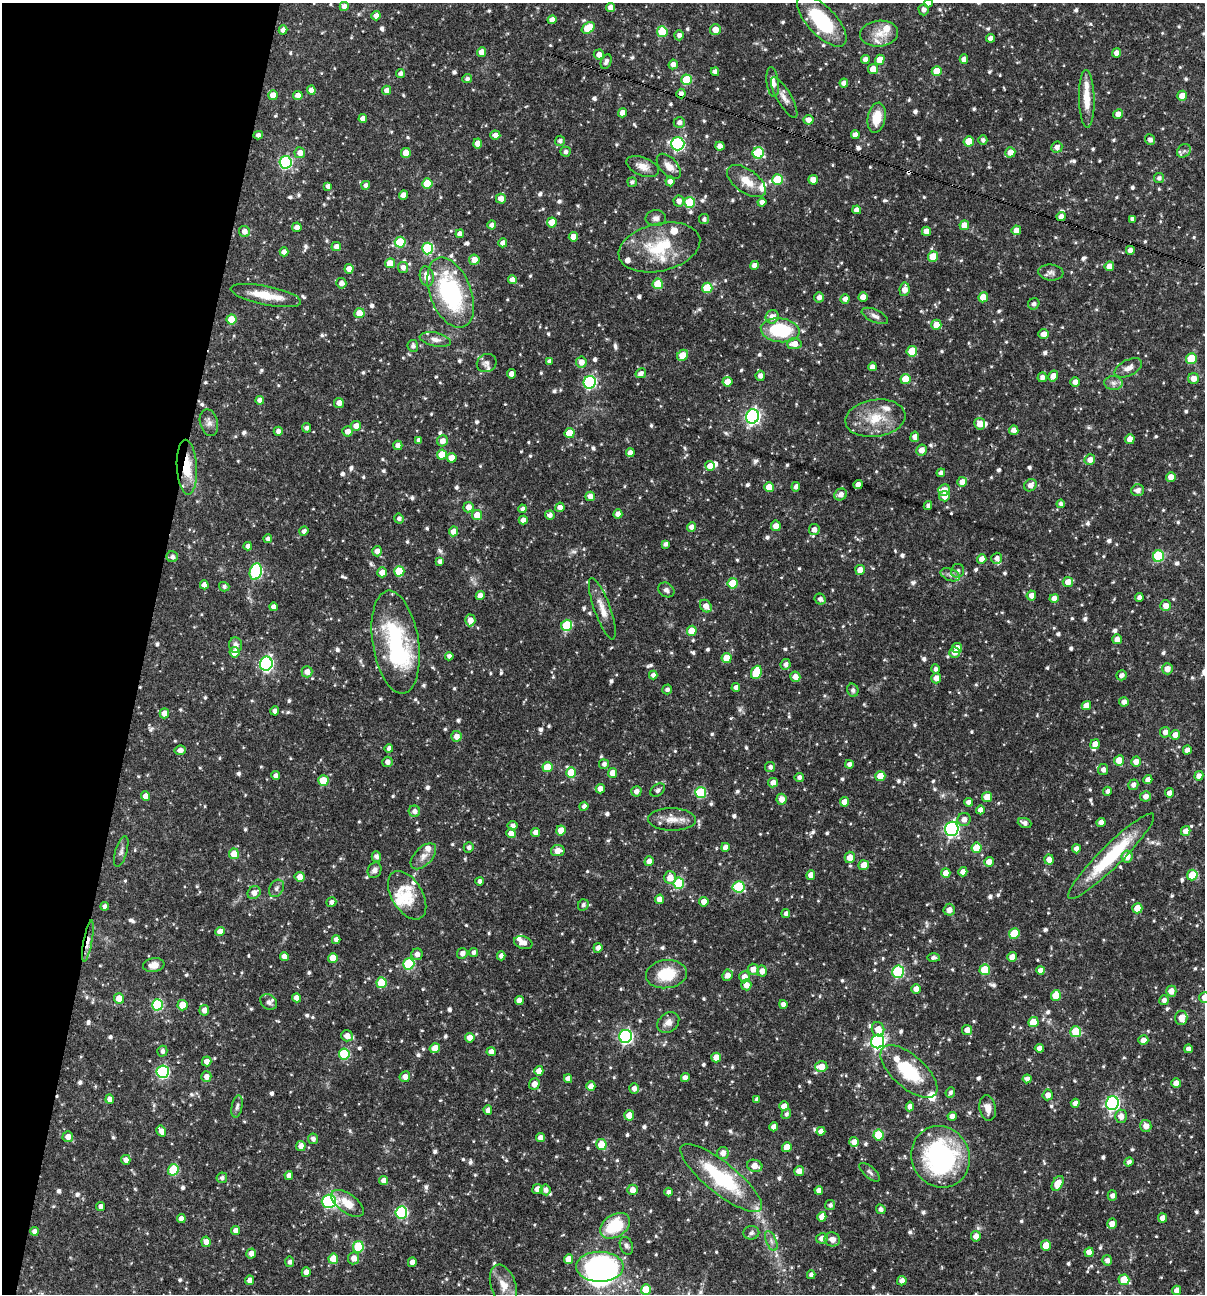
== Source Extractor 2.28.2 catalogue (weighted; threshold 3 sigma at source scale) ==
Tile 9 of 4 x 4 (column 1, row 3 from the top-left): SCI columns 250-1452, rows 1293-2584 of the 5186 x 5168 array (HDU 1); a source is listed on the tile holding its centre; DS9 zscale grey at full resolution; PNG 1207 x 1296 px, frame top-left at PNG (2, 3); each listed source drawn as its Kron ellipse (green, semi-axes under 4 px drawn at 4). Shown black and unused: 12% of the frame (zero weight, under 3 of 4 exposures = <1% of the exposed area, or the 3 px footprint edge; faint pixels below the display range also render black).
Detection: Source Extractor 2.28.2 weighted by HDU 2 'WHT'; one run over the whole footprint, this tile lists its part. Background 0.0698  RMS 0.0035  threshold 0.0159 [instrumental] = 3 sigma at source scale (4.5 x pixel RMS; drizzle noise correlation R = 1.50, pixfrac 1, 0.05/0.05 arcsec/px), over >= 5 px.
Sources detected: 961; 3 inside a brighter object's white glare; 1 cosmic-ray / hot-pixel residue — neither listed nor drawn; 31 inside a brighter listed object's ellipse — not listed separately; of the other 926, all 500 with FLUX_AUTO >= 1.03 (the completeness limit of this list) listed and drawn (426 fainter detections not listed), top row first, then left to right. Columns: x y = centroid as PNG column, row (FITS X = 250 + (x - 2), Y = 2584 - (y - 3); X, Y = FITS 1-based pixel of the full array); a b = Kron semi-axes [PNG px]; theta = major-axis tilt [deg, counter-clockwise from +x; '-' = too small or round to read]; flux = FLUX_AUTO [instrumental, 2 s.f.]
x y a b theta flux
928 3 4 4 - 2.2
344 6 4 4 - 2.1
610 7 4 4 - 2.1
924 10 5 5 - 1.3
376 16 4 4 - 1.9
552 20 4 4 - 2.1
822 21 32 14 -47 23
588 28 7 5 35 10
715 29 5 5 - 2.9
283 30 4 4 - 1.7
662 32 5 5 - 11
879 34 19 13 7 5.2
679 35 5 5 - 1.3
990 38 4 4 - 1.7
482 52 4 4 - 2.8
1117 53 4 4 - 2.5
599 55 5 5 - 2.5
865 59 4 4 - 2.2
964 59 4 4 - 2.4
880 60 5 4 - 4.2
606 61 8 5 65 1.3
673 64 5 4 - 2
873 69 5 5 - 4
937 71 5 5 - 6.6
715 72 4 4 - 1.5
400 73 4 4 - 1.3
467 79 5 4 - 1
687 80 5 5 - 15
773 82 15 6 -83 3
844 83 4 4 - 2.2
311 90 4 4 - 2.3
387 90 4 4 - 1.9
681 94 5 4 - 1.6
273 95 5 5 - 4
298 96 5 4 - 2.3
1182 96 5 5 - 3.6
784 98 23 7 -60 2.6
1087 99 29 7 -88 6.4
622 113 4 4 - 2.9
1118 114 5 4 - 2.6
877 118 15 9 79 7.1
363 119 4 4 - 2.2
808 120 5 5 - 2.5
679 122 5 5 - 1.5
258 135 5 4 - 1.3
495 135 5 4 - 2
855 135 4 4 - 2.1
983 140 5 4 - 1.1
1150 140 5 5 - 1.3
560 141 5 5 - 1.1
969 141 5 5 - 6.8
478 143 5 4 - 3.2
678 144 6 6 - 47
720 146 4 4 - 2.3
1057 147 5 5 - 1.7
1184 151 7 6 - 1
565 152 5 5 - 1.1
1010 152 5 5 - 2.7
300 153 5 5 - 2.5
406 153 5 5 - 5.4
758 153 6 5 - 22
285 162 6 6 - 46
643 166 17 9 -22 3.4
669 166 15 8 -47 3.5
1159 178 5 5 - 1.1
777 180 5 5 - 16
813 180 5 4 - 3.1
670 181 5 4 - 1.8
746 181 22 11 -36 5.4
632 182 5 4 - 1.1
427 183 5 5 - 11
366 185 4 4 - 1.3
328 186 4 3 - 1.2
403 195 5 4 - 2.4
501 199 5 5 - 2.4
679 201 5 5 - 1.9
690 202 5 5 - 15
762 202 4 4 - 1.7
857 210 4 4 - 2.1
1061 216 5 4 - 1.8
656 218 10 8 -1 1.5
704 219 5 5 - 1
1132 219 4 4 - 1.1
552 222 5 5 - 5.5
492 225 4 4 - 1.7
964 225 5 5 - 4
297 227 5 5 - 2.2
1016 230 5 4 - 2.7
244 231 5 5 - 2.3
926 231 5 4 - 2.6
460 234 4 4 - 2.1
573 237 5 4 - 2.7
400 242 5 5 - 17
503 243 4 4 - 1.9
336 246 5 4 - 1.9
659 247 41 23 14 18
428 248 6 5 - 29
1130 250 4 4 - 1.9
284 252 4 4 - 2
933 257 5 5 - 7.4
474 260 5 5 - 3.5
390 263 5 5 - 5.5
754 265 4 4 - 2.3
1109 266 5 4 - 3.3
403 267 5 5 - 1.8
349 269 5 4 - 3.1
1051 272 12 8 -6 1.5
427 276 10 7 -79 3.9
512 280 4 4 - 2.1
341 283 5 5 - 1.8
658 284 5 5 - 12
707 288 5 5 - 12
905 289 7 5 82 2.9
451 293 37 20 -69 42
266 295 36 9 -11 7.8
819 297 5 5 - 1.6
863 297 5 4 - 3.1
983 297 5 5 - 5.3
845 299 5 4 - 1.8
1034 304 6 5 - 1.1
359 313 5 5 - 4.7
875 316 14 6 -24 1.7
772 317 7 6 - 3.1
231 319 5 5 - 8
936 325 5 5 - 3.6
780 330 19 12 -7 23
1044 334 5 5 - 2.7
435 339 16 7 -11 2.3
794 344 7 5 4 3.1
413 346 6 5 - 1.2
912 351 5 5 - 11
683 355 6 5 - 5.7
1191 359 5 5 - 12
549 361 4 4 - 1.1
581 362 5 5 - 2.5
487 363 10 9 - 1.3
872 367 4 4 - 1.8
1128 368 15 8 27 2.5
641 373 5 4 - 1.7
511 374 4 4 - 2.1
760 376 5 4 - 1.7
1053 376 6 4 58 3
1042 377 5 4 - 1.5
905 379 5 5 - 6.3
1194 379 5 5 - 2.7
590 382 6 6 - 48
727 382 5 5 - 3
1075 382 5 4 - 2.2
1113 383 9 7 -2 1.6
260 400 4 4 - 2.1
339 403 5 5 - 2.3
753 416 7 6 - 89
875 418 30 18 8 11
209 423 13 9 -76 2.1
980 424 6 5 - 3.2
356 426 5 5 - 2.7
306 428 5 4 - 1.2
1014 430 5 4 - 2.3
278 431 4 4 - 1.7
347 431 5 5 - 2.4
570 433 5 5 - 7.8
915 437 5 4 - 2.1
1130 439 5 4 - 2.5
419 440 4 4 - 1.3
442 441 5 5 - 2.4
398 445 5 4 - 1.8
921 450 6 5 - 2.5
630 453 4 4 - 2.3
442 455 5 5 - 5.9
451 458 5 5 - 3.3
1090 460 5 5 - 2.4
710 466 5 5 - 3.2
187 467 27 10 -87 9.5
941 473 4 4 - 1.4
1171 477 5 4 - 2.5
962 482 5 5 - 3.3
858 485 4 4 - 2.7
1030 485 7 5 42 2.1
769 487 5 5 - 5.1
796 487 5 4 - 1.5
944 490 6 5 - 3.1
1138 490 6 6 - 2
841 494 6 5 - 1.9
590 496 5 4 - 2.4
944 496 5 5 - 2.7
1061 504 4 4 - 1.2
928 506 4 4 - 1.3
468 507 5 5 - 2.4
560 507 5 4 - 2.1
522 509 4 4 - 1.1
618 514 5 4 - 2.3
477 515 5 5 - 5.2
550 515 5 4 - 1.5
399 519 5 5 - 1.2
523 520 4 4 - 1.9
776 526 5 5 - 2.5
692 527 4 4 - 2.4
814 530 5 5 - 2.2
304 531 5 4 - 1.5
454 531 5 4 - 3.2
268 539 4 4 - 1.2
665 544 4 4 - 1.2
248 546 4 4 - 1.7
377 551 5 5 - 2.2
1158 556 6 5 - 28
172 557 5 5 - 1.3
997 558 5 5 - 1.3
982 559 5 4 - 2.6
440 561 4 4 - 1.3
860 570 5 5 - 2.5
399 571 5 5 - 11
958 571 7 6 - 1.2
256 572 8 6 72 44
382 572 5 5 - 2.7
950 575 10 6 -21 1.4
1068 582 5 5 - 3.6
733 583 5 5 - 11
204 585 4 4 - 2.5
224 587 5 4 - 1
666 590 8 7 - 1.3
1031 595 5 4 - 2.3
480 596 4 4 - 2.4
1139 597 4 4 - 1.3
1054 598 5 4 - 2.5
820 599 6 5 - 1.2
706 606 7 5 -54 2.8
1166 606 5 5 - 2.3
273 607 4 4 - 1.4
602 609 32 8 -70 4.4
470 620 6 5 - 3.3
567 625 5 5 - 16
692 631 5 5 - 6.3
1117 639 5 4 - 2.3
396 642 52 23 -81 41
235 645 8 6 -83 1.6
957 648 5 5 - 2.9
235 652 5 5 - 4.4
954 653 5 5 - 2.4
449 656 4 4 - 1.5
727 658 5 5 - 4.8
266 664 7 6 - 66
786 664 5 5 - 1.5
936 669 4 4 - 1
1167 669 5 5 - 2.7
307 672 5 5 - 2.4
756 672 7 5 68 12
653 675 4 4 - 1.6
1121 675 5 5 - 1.6
795 677 5 5 - 2.6
936 678 5 5 - 2.5
736 688 4 4 - 1.6
667 689 5 5 - 1
853 690 7 5 -76 1.2
1124 702 5 4 - 1.8
1086 706 5 4 - 3.3
275 711 4 4 - 1.4
164 713 5 5 - 2.7
1165 732 5 5 - 1.7
1175 735 5 5 - 2.4
456 736 5 5 - 2.5
1095 744 5 4 - 2.9
389 748 4 3 - 1.2
180 750 5 5 - 1.9
1187 750 4 4 - 2.2
1119 760 5 5 - 4.8
387 762 5 5 - 1.8
1136 762 5 5 - 2.4
604 764 5 5 - 1.2
849 764 4 4 - 1.4
547 767 5 5 - 9.6
770 767 5 5 - 1.2
1103 770 5 5 - 1.7
571 772 5 5 - 8.7
612 773 5 4 - 3.1
276 776 4 4 - 1.7
880 776 5 5 - 6
1199 776 5 4 - 2.1
799 777 4 4 - 1.3
1148 780 4 4 - 2
323 781 5 5 - 7.9
773 783 5 4 - 2.3
1133 785 5 5 - 1.4
600 789 4 4 - 2.2
658 790 8 5 36 1.1
636 791 5 5 - 1.7
1107 791 4 4 - 1.1
701 793 5 5 - 20
1169 793 4 4 - 2.2
145 796 5 4 - 2.4
1145 796 5 5 - 2
987 797 5 5 - 4.1
781 799 5 5 - 3
844 802 5 4 - 3.1
969 802 4 4 - 1.8
584 806 4 4 - 1.3
980 810 4 4 - 2.3
414 811 6 5 - 1.7
672 819 24 11 -1 4.9
964 819 6 6 - 2.1
1101 822 4 4 - 2.1
1025 823 7 5 -21 1.4
513 826 5 4 - 1.3
952 829 7 6 - 69
561 830 5 5 - 4.7
1186 831 5 4 - 2.3
536 832 4 4 - 2.1
511 833 5 4 - 3.5
469 847 5 5 - 1.1
725 847 4 4 - 2.4
977 848 5 5 - 8.1
1076 849 4 4 - 2.1
121 851 16 6 74 1.4
558 851 7 5 8 3
234 854 5 5 - 6.6
423 856 16 9 46 2.8
1111 856 59 11 45 23
1127 856 6 5 - 3.9
376 857 5 4 - 1.4
850 857 5 5 - 3.3
1049 859 5 5 - 2.9
649 861 5 4 - 2.3
989 862 5 4 - 2.4
864 865 5 5 - 4.2
374 870 8 6 61 1.6
963 872 5 4 - 2
946 873 5 4 - 3.2
811 875 5 4 - 3.1
1192 875 5 5 - 10
300 877 5 5 - 2.8
670 878 6 6 - 3.6
480 881 4 4 - 1.2
679 883 5 5 - 21
739 887 6 5 - 23
276 888 9 6 60 1.4
254 893 7 6 - 2.3
407 895 27 15 -59 8.2
660 899 5 4 - 3.3
331 902 5 4 - 1.3
704 902 5 4 - 2.6
583 905 6 5 - 1
105 906 4 4 - 1.3
1137 908 5 5 - 5.6
949 910 6 5 - 2.1
786 913 4 4 - 1.3
220 932 5 4 - 3.4
1014 933 5 5 - 9.5
336 940 4 4 - 1.6
88 941 21 4 80 2.9
523 943 9 6 -18 2.5
598 948 5 4 - 1.8
474 952 4 4 - 1.2
462 953 5 5 - 1.7
417 954 6 5 - 1.8
284 956 4 4 - 2.5
501 956 4 4 - 1.6
1012 957 5 4 - 3.1
333 958 5 5 - 5.6
933 958 6 4 -1 1.2
409 964 6 5 - 24
154 965 11 7 7 2.8
753 969 5 5 - 2.7
985 970 5 5 - 12
1041 970 4 4 - 2.2
762 971 5 5 - 2.3
898 972 6 5 - 31
666 974 20 14 6 12
727 975 5 5 - 2.4
744 977 5 5 - 2.4
382 983 5 5 - 14
746 985 5 5 - 2.6
916 989 5 5 - 2.8
1171 991 5 5 - 2.7
1056 995 5 5 - 6.2
1204 997 5 5 - 2.8
119 998 5 5 - 4.3
297 998 4 4 - 3.2
1164 1000 5 5 - 1.5
519 1001 4 4 - 2.9
269 1002 9 7 -39 1.2
783 1004 4 4 - 1.8
157 1005 6 5 - 26
183 1005 5 5 - 6
204 1010 5 5 - 2.2
1181 1018 7 6 - 3.2
668 1022 12 9 38 2.6
1033 1022 5 5 - 7.4
878 1029 7 6 - 3.5
967 1030 5 5 - 2.6
1076 1032 5 5 - 15
347 1036 6 5 - 2.6
626 1036 6 6 - 72
470 1038 5 5 - 3
1143 1040 5 4 - 2.9
878 1041 7 6 - 83
435 1048 5 5 - 4.4
1039 1048 4 4 - 1.8
1188 1049 4 4 - 1.7
162 1051 5 5 - 1.2
491 1051 4 4 - 2.2
344 1054 5 5 - 21
716 1057 5 4 - 3.9
207 1061 5 4 - 2.6
821 1067 6 5 - 5.4
539 1071 5 4 - 2.7
909 1071 35 16 -42 20
163 1072 6 6 - 43
206 1077 5 5 - 2.2
405 1077 5 5 - 2.6
685 1078 4 4 - 2.1
568 1079 4 4 - 2
1027 1079 4 4 - 1.7
1176 1083 5 4 - 2.6
534 1084 5 5 - 2.8
591 1086 5 4 - 2.7
634 1088 5 5 - 1.7
950 1092 5 4 - 1.1
1048 1095 5 5 - 2.1
110 1099 5 4 - 2.4
757 1099 4 4 - 1.3
1075 1103 4 4 - 1.6
1112 1103 7 6 - 69
237 1106 11 5 79 1.1
784 1106 5 5 - 3
910 1106 5 4 - 2.1
988 1108 13 8 -81 3
488 1110 4 4 - 2
786 1114 5 4 - 1
629 1115 5 5 - 3.7
952 1116 4 4 - 2.1
1121 1116 6 6 - 2.5
1146 1126 6 5 - 2.5
774 1127 4 4 - 2.2
161 1131 6 4 -59 2.6
821 1131 4 4 - 2.1
878 1135 5 5 - 13
68 1137 5 5 - 2.3
540 1138 4 4 - 2.5
313 1139 5 5 - 1.3
854 1142 5 5 - 2.4
601 1145 5 5 - 7.2
301 1146 5 4 - 2.5
787 1147 5 5 - 5.2
723 1153 6 5 - 2.5
940 1157 31 29 -64 59
126 1160 5 5 - 2
1129 1162 5 4 - 1.2
755 1166 8 6 -16 3.1
173 1170 6 5 - 18
799 1171 5 5 - 2.7
870 1172 12 5 -41 1.2
289 1175 4 4 - 2.1
222 1178 5 5 - 1
721 1178 51 15 -39 30
383 1181 4 4 - 2.4
1058 1183 8 5 60 4.7
537 1189 5 5 - 2.3
545 1190 5 5 - 1.7
632 1190 5 5 - 2.8
819 1190 4 4 - 2.1
669 1192 4 4 - 1.1
1112 1196 5 4 - 1.5
329 1201 7 7 - 46
347 1203 19 9 -36 5.7
830 1205 5 5 - 1
100 1206 4 4 - 1.6
881 1209 5 4 - 1.3
401 1212 6 6 - 35
822 1217 5 4 - 3.2
1163 1218 4 4 - 2.7
181 1219 4 4 - 2
1112 1224 5 5 - 2.5
615 1226 16 11 32 15
34 1231 4 4 - 1.7
236 1231 4 4 - 2.2
751 1233 8 7 - 1.1
976 1236 5 5 - 2.4
822 1238 6 5 - 2.3
832 1239 8 7 - 2.4
771 1241 10 5 -66 1.3
206 1242 5 4 - 2.6
626 1246 9 6 -70 1.1
1046 1246 5 5 - 5.7
358 1247 5 5 - 18
1089 1252 4 4 - 3.1
251 1254 5 5 - 2
354 1258 6 5 - 2.6
333 1259 5 5 - 6.7
568 1259 5 4 - 4.1
1107 1260 5 5 - 1.6
290 1262 5 4 - 1.2
412 1262 5 4 - 2.4
600 1267 24 15 0 47
306 1272 5 4 - 2.3
811 1275 4 4 - 1.5
250 1280 5 4 - 2.4
1124 1280 5 5 - 9.6
902 1281 5 4 - 1.8
503 1285 21 12 -71 5.2
646 1289 5 5 - 6.7
1177 1290 4 4 - 2.2
Overlapping masked pixels (flux is a lower limit): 5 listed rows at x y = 681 94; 428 248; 187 467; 88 941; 615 1226
Isophote crosses this tile's border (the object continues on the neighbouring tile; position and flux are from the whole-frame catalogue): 2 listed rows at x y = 928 3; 1204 997